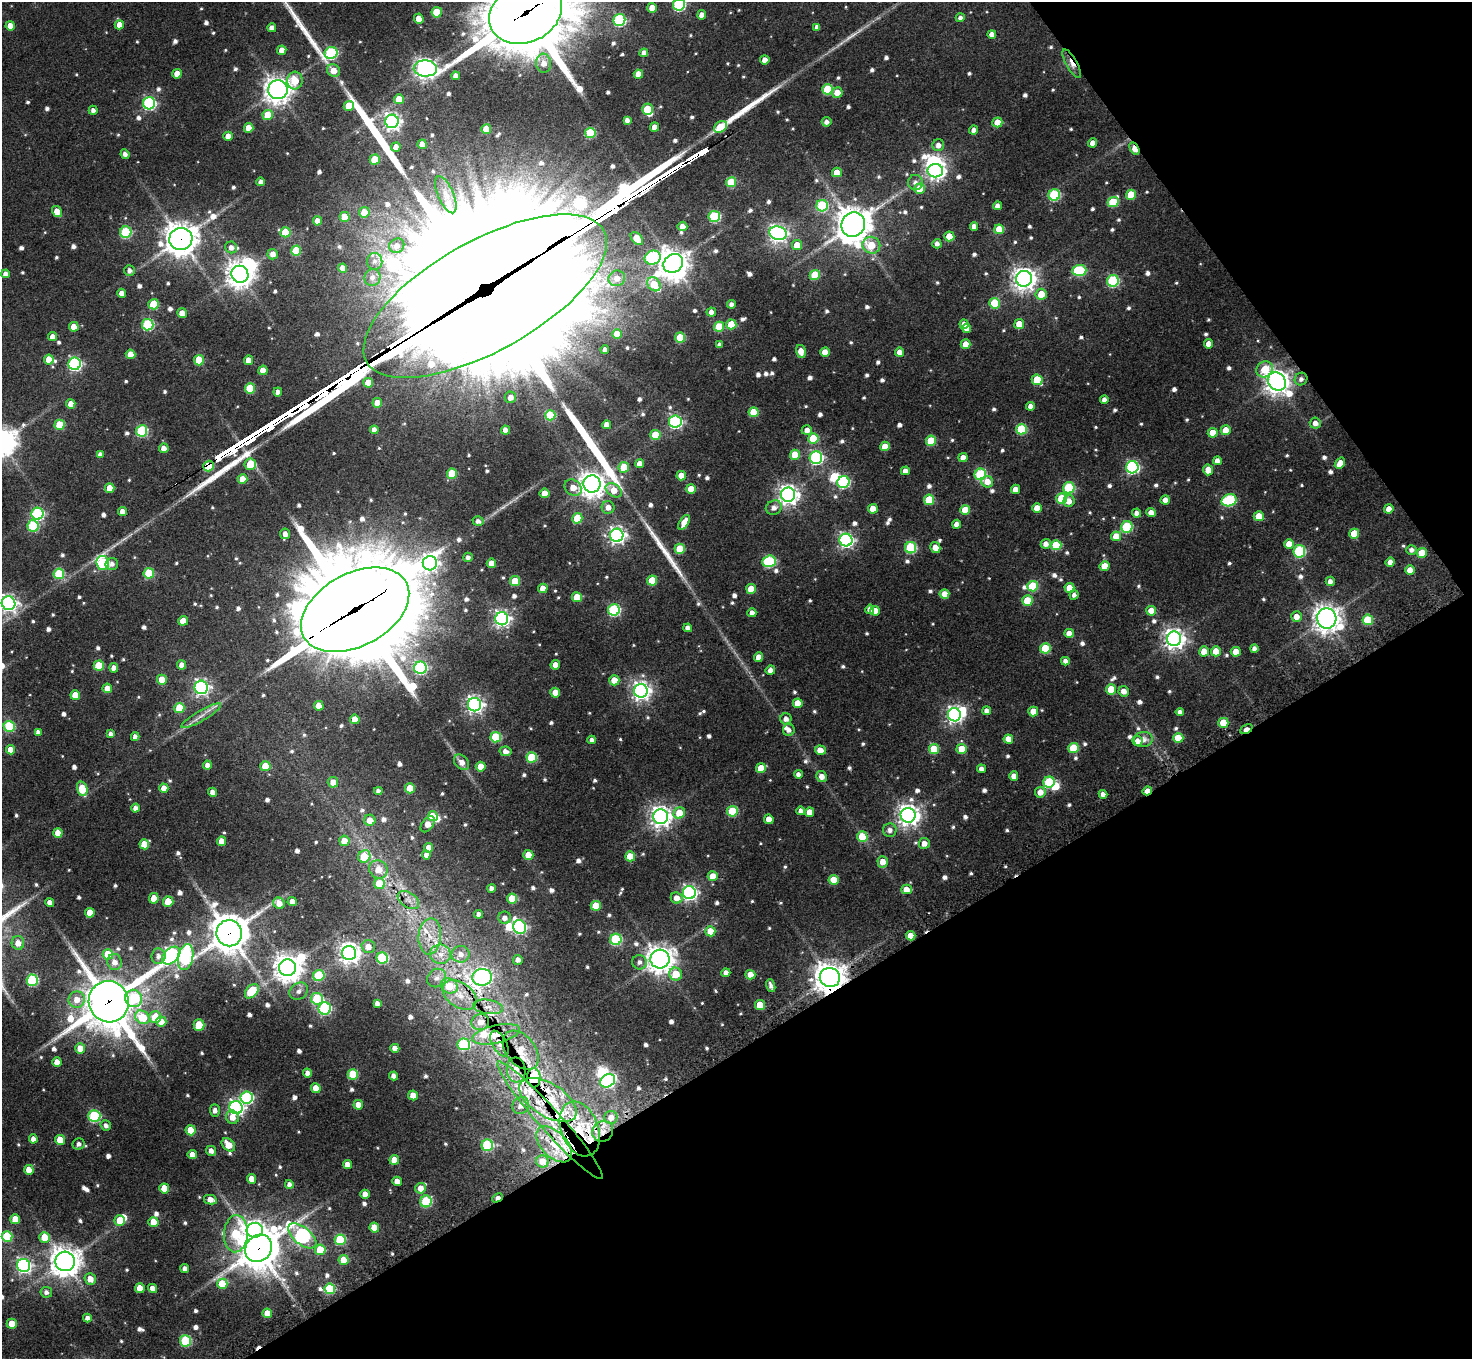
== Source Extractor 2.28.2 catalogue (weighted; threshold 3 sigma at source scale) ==
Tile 12 of 4 x 4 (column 4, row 3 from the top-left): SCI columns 4430-5899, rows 1674-3030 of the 5918 x 5921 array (HDU 1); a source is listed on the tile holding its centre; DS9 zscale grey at full resolution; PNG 1474 x 1361 px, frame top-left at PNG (2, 2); each listed source drawn as its Kron ellipse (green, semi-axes under 4 px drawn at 4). Shown black and unused: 30% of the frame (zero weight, under 2 of 3 exposures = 2% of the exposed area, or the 3 px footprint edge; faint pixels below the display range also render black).
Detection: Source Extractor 2.28.2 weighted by HDU 2 'WHT'; one run over the whole footprint, this tile lists its part. Background 0.0781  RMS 0.0086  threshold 0.0386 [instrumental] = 3 sigma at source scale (4.5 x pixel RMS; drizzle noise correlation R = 1.50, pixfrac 1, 0.05/0.05 arcsec/px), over >= 5 px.
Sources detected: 943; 2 too faint to see at this stretch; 12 inside a brighter object's white glare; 2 cosmic-ray / hot-pixel residue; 12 long thin detections or spike segments (spike, bleed or trail) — neither listed nor drawn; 28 inside a brighter listed object's ellipse — not listed separately; of the other 887, all 500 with FLUX_AUTO >= 3.79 (the completeness limit of this list) listed and drawn (387 fainter detections not listed), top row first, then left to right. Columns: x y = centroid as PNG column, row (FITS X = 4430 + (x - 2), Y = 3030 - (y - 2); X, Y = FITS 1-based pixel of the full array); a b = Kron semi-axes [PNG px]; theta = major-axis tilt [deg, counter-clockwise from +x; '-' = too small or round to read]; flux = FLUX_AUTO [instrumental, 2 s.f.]
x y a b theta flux
679 5 6 6 - 130
652 8 5 4 - 12
437 12 5 5 - 30
526 13 38 30 26 12000
702 15 4 4 - 7
960 18 4 4 - 3.8
419 19 5 4 - 11
619 20 6 6 - 120
119 25 4 4 - 9.7
10 26 4 4 - 9.2
817 27 4 4 - 4.4
272 28 4 4 - 6.2
992 34 4 4 - 6.1
282 50 4 4 - 9
331 53 6 6 - 130
644 53 4 4 - 5.4
765 60 4 4 - 7.9
544 63 9 7 -85 8.4
1072 64 16 5 -60 7.4
425 68 12 8 -2 520
333 70 7 6 - 12
177 74 5 4 - 9.9
638 74 4 4 - 11
456 76 4 4 - 4.6
295 80 9 7 86 21
828 89 5 5 - 50
278 90 9 9 - 840
837 93 5 5 - 11
399 99 5 5 - 16
149 103 6 6 - 160
349 106 5 5 - 28
647 109 5 5 - 34
93 110 4 4 - 4.1
268 115 5 5 - 21
627 120 4 4 - 4
392 121 7 6 - 400
827 122 5 4 - 4.5
997 122 5 5 - 16
654 127 4 4 - 7.6
720 127 7 5 37 27
249 128 5 4 - 12
486 129 5 5 - 25
974 130 4 4 - 5.3
590 133 5 5 - 60
228 136 4 4 - 9.8
1093 143 4 4 - 6.8
422 144 4 4 - 11
938 145 6 6 - 5.5
396 147 4 4 - 7.4
1134 149 7 4 -60 32
125 154 5 4 - 4.5
375 160 5 5 - 30
935 171 8 6 -2 320
837 172 5 5 - 12
261 182 4 4 - 4.6
731 182 5 5 - 42
915 182 7 7 - 4.6
919 189 5 5 - 20
446 195 20 8 -67 8.8
1054 195 6 5 - 80
1131 195 5 5 - 27
1113 202 5 5 - 40
822 206 6 6 - 79
997 206 4 4 - 5.1
57 211 6 4 -57 16
364 212 5 5 - 15
714 216 6 5 - 86
345 217 5 5 - 16
317 221 4 4 - 7.9
853 225 12 11 - 1800
682 226 5 5 - 9
974 226 4 4 - 5.2
999 229 5 5 - 16
126 232 6 5 - 88
285 232 5 5 - 30
778 233 9 6 -17 440
949 236 5 5 - 21
637 238 7 5 -49 21
181 239 12 11 - 1500
937 244 5 4 - 3.9
797 245 5 5 - 15
871 245 9 8 - 21
397 246 8 7 - 5.5
231 247 6 6 - 5.6
296 251 5 5 - 37
273 254 5 5 - 7.1
653 258 8 7 - 110
375 261 8 7 - 4.3
673 263 10 8 36 1200
342 268 4 4 - 8.6
129 270 5 5 - 4.2
1079 270 7 5 3 84
6 274 4 4 - 5.4
240 274 9 8 - 1000
815 275 5 5 - 38
372 277 8 8 - 4.9
617 278 8 7 - 7.6
1024 279 8 8 - 750
1113 281 6 6 - 110
654 284 7 6 - 23
122 293 4 4 - 7.9
1041 294 5 5 - 17
485 296 136 55 29 83000
995 303 5 5 - 40
154 304 5 5 - 42
731 304 4 4 - 4
711 312 4 4 - 5.3
182 313 5 5 - 11
731 324 5 5 - 29
964 324 5 4 - 5.2
1019 324 5 5 - 13
148 325 6 5 - 97
74 327 5 5 - 13
719 327 5 5 - 39
967 328 4 4 - 6.7
617 334 5 5 - 19
52 337 4 4 - 6.5
680 338 5 5 - 41
966 344 5 4 - 11
1209 344 4 4 - 8.7
719 345 4 4 - 4.1
605 350 4 4 - 4.3
801 352 7 4 -76 11
825 352 5 4 - 15
899 352 4 4 - 8.6
130 354 5 4 - 14
49 359 5 5 - 16
199 360 5 5 - 39
248 360 4 4 - 11
75 364 6 6 - 190
1265 369 9 7 42 25
263 370 5 4 - 12
1301 379 6 6 - 4.2
1037 380 5 5 - 33
1277 382 10 8 -43 940
368 383 5 5 - 17
250 388 5 5 - 37
278 392 4 4 - 5.1
510 397 5 5 - 7.7
1104 400 4 4 - 4.4
377 403 5 5 - 13
71 404 5 4 - 9.6
1030 406 4 4 - 5.7
753 412 5 5 - 30
550 415 5 5 - 47
675 422 6 6 - 190
1315 423 5 5 - 6
60 425 5 5 - 34
607 425 4 4 - 8.2
1021 429 5 5 - 59
374 430 4 4 - 6
505 430 4 4 - 8.2
807 430 5 5 - 6
1226 430 5 5 - 15
142 431 5 5 - 97
1213 433 5 5 - 19
655 435 5 5 - 31
813 438 5 5 - 36
931 441 5 5 - 37
885 446 5 4 - 12
164 448 5 4 - 7.5
100 455 4 4 - 5.2
795 455 5 5 - 20
816 458 6 6 - 190
963 458 4 4 - 8.4
1217 461 4 4 - 5.5
1340 463 6 4 51 12
250 464 6 5 - 27
640 464 4 4 - 9.7
208 466 5 5 - 45
624 467 5 5 - 29
1132 467 6 6 - 170
1208 470 5 5 - 14
905 471 4 4 - 5.6
452 474 5 5 - 34
980 474 6 5 - 94
681 476 5 4 - 13
242 479 5 4 - 15
843 482 6 6 - 120
987 482 6 5 - 10
592 484 8 8 - 950
110 488 5 4 - 13
573 488 9 7 -37 13
1069 488 6 5 - 79
691 489 5 5 - 18
1015 489 4 4 - 7.6
614 490 9 6 -36 14
544 493 5 4 - 14
788 495 7 7 - 570
1062 499 5 5 - 47
929 500 5 5 - 39
1165 500 4 4 - 8.1
1229 500 7 6 - 100
1069 501 6 5 - 7.9
608 507 6 6 - 7.1
774 508 8 7 - 5.6
1037 508 5 4 - 14
873 509 5 4 - 13
1389 509 4 4 - 8.4
965 510 5 5 - 25
122 511 4 4 - 7
1137 513 4 4 - 4.7
1151 513 5 4 - 7.8
38 514 6 6 - 130
1259 516 5 5 - 16
577 518 5 5 - 34
478 521 5 5 - 4.2
684 522 8 4 58 11
957 524 4 4 - 7.5
33 526 5 5 - 70
1127 527 6 5 - 81
285 534 5 5 - 5.6
1354 534 5 5 - 28
617 535 7 6 - 350
1116 536 5 5 - 14
846 540 6 6 - 290
1046 544 5 5 - 5.7
1289 544 5 5 - 11
1056 545 5 5 - 40
911 548 6 5 - 91
935 548 5 5 - 9.5
680 549 5 5 - 33
1411 550 5 5 - 4.2
1299 551 6 6 - 110
1422 553 5 5 - 27
468 557 5 4 - 3.9
769 561 7 5 20 110
1390 562 4 4 - 6.4
103 563 7 6 - 120
430 563 7 7 - 330
491 563 5 4 - 13
112 564 6 6 - 3.9
1104 566 5 5 - 17
1410 570 5 4 - 10
149 573 5 5 - 52
59 574 5 5 - 56
652 580 5 5 - 26
515 581 5 5 - 34
1330 581 5 4 - 4.5
1033 586 5 5 - 52
543 588 4 4 - 9.3
1069 588 5 5 - 15
751 589 5 5 - 22
944 594 5 4 - 14
1074 595 5 4 - 3.9
577 597 5 5 - 24
1027 601 5 5 - 32
8 603 7 6 - 340
870 609 4 4 - 6
355 610 58 36 28 25000
614 610 6 6 - 130
875 611 5 4 - 12
1151 611 5 5 - 14
752 613 4 4 - 5.9
1296 617 5 5 - 8
1327 618 10 9 - 1000
502 619 6 6 - 340
1368 620 5 5 - 39
183 621 5 5 - 12
688 628 4 4 - 5.4
1069 633 5 4 - 9
1174 639 7 7 - 640
1045 648 5 5 - 45
1254 649 4 4 - 4.3
1204 651 5 5 - 14
1216 651 5 5 - 18
1236 652 5 5 - 13
759 657 5 4 - 10
1065 661 4 4 - 4.9
182 665 4 4 - 6.3
555 665 4 4 - 8.9
99 666 5 5 - 41
114 668 4 4 - 6.6
420 668 6 6 - 130
770 670 5 4 - 5
162 680 5 5 - 24
614 680 5 5 - 19
201 687 7 6 - 290
107 688 5 4 - 12
1111 689 5 5 - 21
641 691 7 7 - 480
1124 691 5 5 - 6.8
555 693 5 5 - 14
75 695 5 5 - 16
798 703 5 5 - 16
474 705 7 6 - 390
319 706 5 4 - 12
179 708 5 5 - 32
987 711 4 4 - 5.9
1033 711 5 5 - 17
1180 712 4 4 - 4.6
954 715 6 6 - 370
201 716 23 5 30 7.2
355 719 5 5 - 15
786 719 5 5 - 5.4
1223 723 5 5 - 26
9 726 5 5 - 60
1246 729 6 4 26 15
789 730 6 6 - 4.2
38 732 4 4 - 4.1
111 734 4 4 - 3.9
135 737 4 4 - 4.3
496 737 5 5 - 56
1178 738 5 5 - 25
1008 739 5 4 - 10
592 740 4 4 - 3.9
1143 740 9 7 10 6.9
1137 741 5 5 - 7
1074 748 5 5 - 42
934 749 5 5 - 33
962 749 5 5 - 20
10 750 4 4 - 11
820 750 5 4 - 8.6
505 751 6 4 -9 4.8
532 757 5 5 - 49
462 762 9 6 -48 6.9
207 765 4 4 - 5.7
265 766 5 5 - 29
481 767 5 5 - 15
761 768 5 4 - 17
981 769 4 4 - 4.6
798 774 4 4 - 4.8
822 776 5 5 - 7
1014 776 5 4 - 6.2
333 782 5 5 - 9.8
1049 782 6 5 - 67
164 788 4 4 - 10
410 788 5 5 - 28
82 789 7 5 -76 29
378 791 4 4 - 4
1147 791 5 4 - 15
212 792 4 4 - 7
1040 792 5 5 - 9.3
1103 794 4 4 - 5.3
135 808 4 4 - 5.2
732 811 5 5 - 57
801 811 4 4 - 4
809 812 5 4 - 11
679 813 6 5 - 23
908 815 7 7 - 720
433 816 5 5 - 27
660 816 7 7 - 660
769 819 5 4 - 10
370 820 5 5 - 12
428 824 9 5 52 10
890 830 7 6 - 4.8
58 833 5 4 - 12
862 837 5 5 - 32
222 841 4 4 - 11
344 841 5 5 - 15
924 843 5 5 - 7.3
144 844 5 5 - 22
429 848 5 4 - 10
426 855 4 4 - 4.4
528 855 5 5 - 17
364 856 6 6 - 38
630 856 5 5 - 21
883 862 6 5 - 11
378 869 10 8 -46 12
713 876 5 5 - 15
833 880 5 5 - 26
379 884 5 5 - 22
492 888 4 4 - 5.1
906 889 5 4 - 11
689 893 6 6 - 300
154 898 5 4 - 14
677 898 6 5 - 8.7
512 899 5 5 - 25
408 900 12 7 -35 5.1
168 902 5 5 - 24
292 902 4 4 - 9.3
50 903 4 4 - 6.2
279 903 6 5 - 9.5
596 906 5 5 - 28
90 913 5 4 - 17
479 914 4 4 - 4.4
505 918 6 6 - 5.3
520 927 7 6 - 170
710 931 5 5 - 19
229 933 13 13 - 2300
430 936 18 11 86 14
911 936 5 4 - 13
616 939 6 5 - 98
18 943 7 6 - 8.2
368 947 7 6 - 7.2
349 953 7 7 - 650
108 954 5 5 - 38
440 954 10 9 - 8.2
460 954 9 8 - 7.2
158 956 7 7 - 4.7
171 956 11 7 43 310
186 957 13 7 78 130
382 958 5 5 - 83
660 959 9 9 - 1000
518 960 5 5 - 5
115 962 8 7 - 8.2
639 962 7 7 - 4
287 968 8 8 - 990
726 973 4 4 - 5.5
676 974 6 6 - 21
750 975 5 4 - 14
319 976 6 5 - 70
482 977 10 8 6 320
830 977 10 9 - 1300
437 978 10 8 41 5.5
32 980 5 5 - 110
449 986 9 7 -25 20
771 986 6 4 -73 4.2
252 991 8 5 47 46
299 991 10 8 36 5.5
460 995 19 12 -36 16
134 998 9 8 - 63
317 999 6 6 - 64
77 1000 8 8 - 9.8
109 1002 21 20 - 4400
377 1003 4 4 - 4
760 1005 5 5 - 28
488 1007 15 7 -8 6.8
325 1008 6 6 - 130
142 1017 8 6 -40 34
155 1017 6 6 - 20
161 1022 5 5 - 10
480 1022 9 8 - 8.7
199 1025 5 5 - 32
496 1034 24 9 13 21
499 1043 14 7 -61 8.3
464 1044 6 6 - 88
80 1048 5 5 - 12
395 1048 4 4 - 7
521 1050 22 14 -51 19
57 1062 5 4 - 9.2
516 1070 12 9 -84 11
308 1073 4 4 - 5.6
353 1074 5 5 - 44
394 1076 4 4 - 5.5
534 1078 9 7 -87 68
608 1081 8 6 34 200
316 1088 5 4 - 15
413 1095 5 5 - 13
247 1097 6 6 - 130
548 1100 32 16 -31 46
358 1105 5 4 - 11
521 1105 9 8 - 5.5
236 1108 7 6 - 280
215 1111 6 5 - 4
94 1116 6 6 - 91
232 1117 7 6 - 7.8
611 1117 6 6 - 6.6
550 1120 78 11 -48 63
106 1125 5 5 - 4.2
580 1129 28 18 -69 45
191 1130 5 5 - 24
603 1131 11 10 - 9.2
33 1139 4 4 - 5.4
60 1140 5 5 - 19
79 1144 6 5 - 3.9
554 1144 22 12 -46 20
228 1145 8 5 -45 14
487 1145 5 5 - 92
211 1151 5 4 - 5.2
192 1155 4 4 - 9.2
394 1160 5 5 - 12
542 1161 6 6 - 9.4
347 1164 4 4 - 6.8
29 1170 5 4 - 12
252 1179 5 4 - 11
397 1181 5 4 - 8.6
289 1184 4 4 - 3.9
164 1188 5 5 - 21
421 1188 5 5 - 10
365 1194 4 4 - 7.7
497 1198 5 3 - 6
210 1200 6 4 -12 9.9
426 1201 6 5 - 74
15 1219 5 5 - 14
120 1220 5 5 - 18
153 1222 5 5 - 18
374 1228 5 5 - 17
255 1230 8 7 - 460
236 1234 19 12 87 59
7 1236 5 5 - 58
302 1236 17 8 -40 210
44 1237 5 5 - 20
340 1240 5 5 - 69
259 1248 14 12 45 2800
320 1250 5 5 - 25
344 1260 5 5 - 20
65 1261 10 9 - 1300
23 1265 7 6 - 270
185 1269 4 4 - 4.5
90 1279 6 5 - 9.8
222 1284 5 5 - 29
140 1288 5 4 - 12
152 1288 5 4 - 8.4
330 1289 5 5 - 73
46 1292 6 5 - 3.8
267 1313 5 5 - 16
87 1318 4 4 - 5.2
12 1324 5 5 - 16
186 1341 5 5 - 77
Overlapping masked pixels (flux is a lower limit): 26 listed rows (the first 20) at x y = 526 13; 1072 64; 1134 149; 181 239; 485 296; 208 466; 355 610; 1246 729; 1147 791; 229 933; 482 977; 830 977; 460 995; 109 1002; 496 1034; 499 1043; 521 1050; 516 1070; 534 1078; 548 1100
Isophote crosses this tile's border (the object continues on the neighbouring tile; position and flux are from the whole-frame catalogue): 3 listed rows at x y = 679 5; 526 13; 8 603